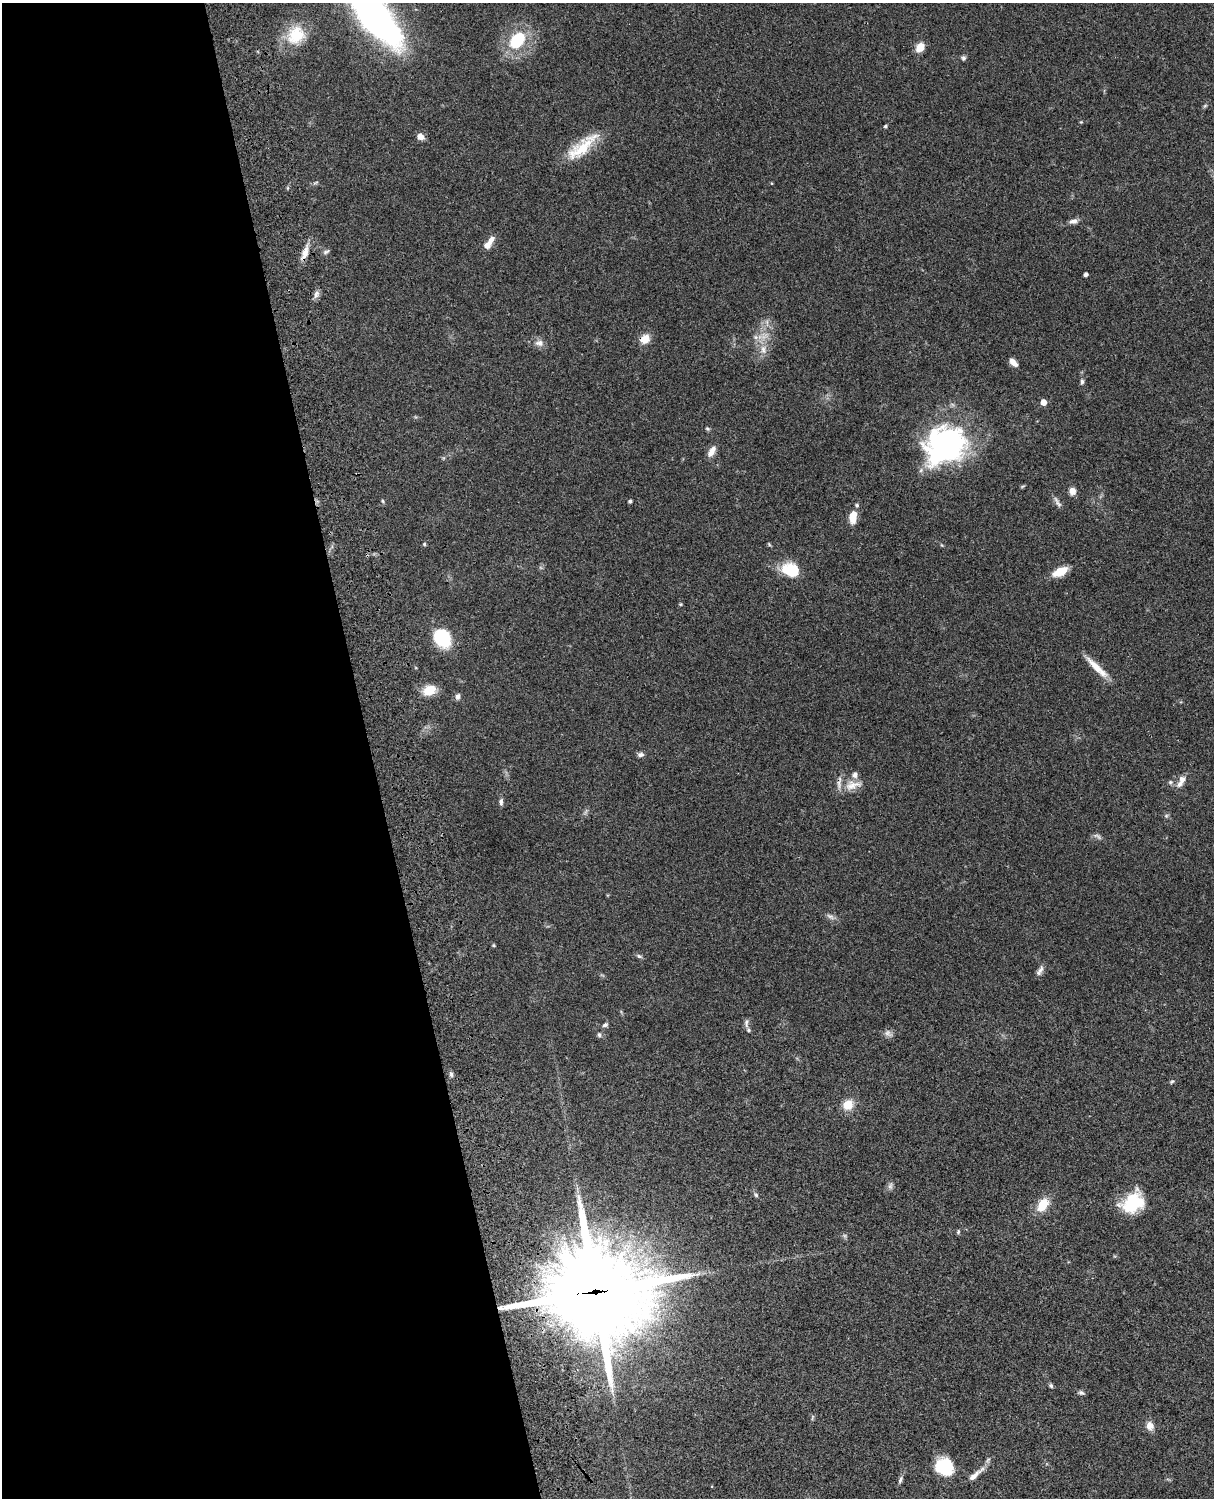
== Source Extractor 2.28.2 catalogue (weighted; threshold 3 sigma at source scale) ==
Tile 5 of 4 x 3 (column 1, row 2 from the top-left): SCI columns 121-1332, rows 1774-3269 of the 5088 x 4929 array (HDU 1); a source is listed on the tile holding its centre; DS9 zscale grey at full resolution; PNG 1216 x 1500 px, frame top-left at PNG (2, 3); no overlay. Shown black and unused: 31% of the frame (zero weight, under 3 of 4 exposures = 6% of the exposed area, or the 3 px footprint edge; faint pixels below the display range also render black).
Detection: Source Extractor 2.28.2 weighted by HDU 2 'WHT'; one run over the whole footprint, this tile lists its part. Background 0.076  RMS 0.0057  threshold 0.0257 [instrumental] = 3 sigma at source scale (4.5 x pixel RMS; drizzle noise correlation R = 1.50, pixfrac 1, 0.05/0.05 arcsec/px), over >= 5 px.
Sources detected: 74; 1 too faint to see at this stretch — not listed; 3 inside a brighter listed object's ellipse — not listed separately; the other 70 listed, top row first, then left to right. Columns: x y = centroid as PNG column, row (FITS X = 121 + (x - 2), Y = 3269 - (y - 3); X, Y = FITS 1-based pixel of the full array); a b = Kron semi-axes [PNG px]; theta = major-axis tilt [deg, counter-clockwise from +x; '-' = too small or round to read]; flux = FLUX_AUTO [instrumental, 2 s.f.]
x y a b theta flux
375 17 61 23 -51 220
296 35 27 23 58 18
517 40 18 13 48 25
920 47 8 7 - 8.8
963 58 6 5 - 1.3
1081 122 4 4 - 0.5
885 126 4 4 - 1
420 136 7 6 - 4.7
582 147 46 15 40 20
315 183 8 3 19 0.85
1073 221 10 6 8 2.4
489 243 19 7 53 5.3
326 252 9 5 25 1.2
305 253 22 7 73 5.4
1086 274 4 4 - 1.8
316 294 12 6 65 2.3
756 337 7 6 - 1.6
645 339 10 9 - 7
539 343 13 9 -5 3.4
763 349 14 8 -81 4.6
1013 362 11 6 -45 3.4
1082 381 6 5 - 1.2
1043 402 4 4 - 6.3
707 429 6 5 - 0.81
945 445 41 33 34 130
712 451 14 7 60 4.3
1072 491 8 6 -89 4
383 501 5 4 - 0.72
630 501 4 3 - 1.3
1057 502 17 5 -58 2.2
853 517 14 8 81 8.1
424 544 5 5 - 0.74
790 570 19 14 -21 18
1060 572 16 8 25 9.9
680 604 4 4 - 0.56
442 638 18 14 -51 31
1097 668 36 7 -44 8.9
429 690 17 12 20 8.5
458 696 7 5 81 1.8
641 755 9 6 2 1.7
1182 779 11 10 - 3.5
1170 782 7 5 20 1.1
853 785 27 13 11 9.2
501 802 10 5 88 1.5
1166 816 6 4 45 0.9
1097 836 12 5 -26 1.6
830 916 12 6 -29 2.1
494 945 4 3 - 0.7
639 956 9 5 -30 1.2
1040 971 14 6 61 2.3
746 1023 12 5 -87 1.6
605 1025 7 5 21 1.4
888 1033 12 8 -41 2.2
599 1035 6 4 -88 1.1
451 1074 7 5 -75 1.2
1172 1081 6 4 60 0.8
848 1105 12 11 - 8.2
890 1186 10 6 76 1.6
756 1195 7 5 -62 1
1133 1203 26 19 35 25
1043 1205 16 10 59 11
958 1232 6 5 - 0.85
596 1292 40 36 -10 5600
1051 1386 6 5 - 1.1
1081 1393 9 5 -15 1.4
812 1417 9 3 77 0.79
1150 1426 10 8 -71 4.2
944 1466 19 17 -31 21
975 1475 28 6 39 5
900 1480 10 5 66 1.5
Overlapping masked pixels (flux is a lower limit): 4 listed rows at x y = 305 253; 645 339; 853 785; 596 1292
Isophote crosses this tile's border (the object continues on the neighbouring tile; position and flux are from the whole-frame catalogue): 1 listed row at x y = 375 17